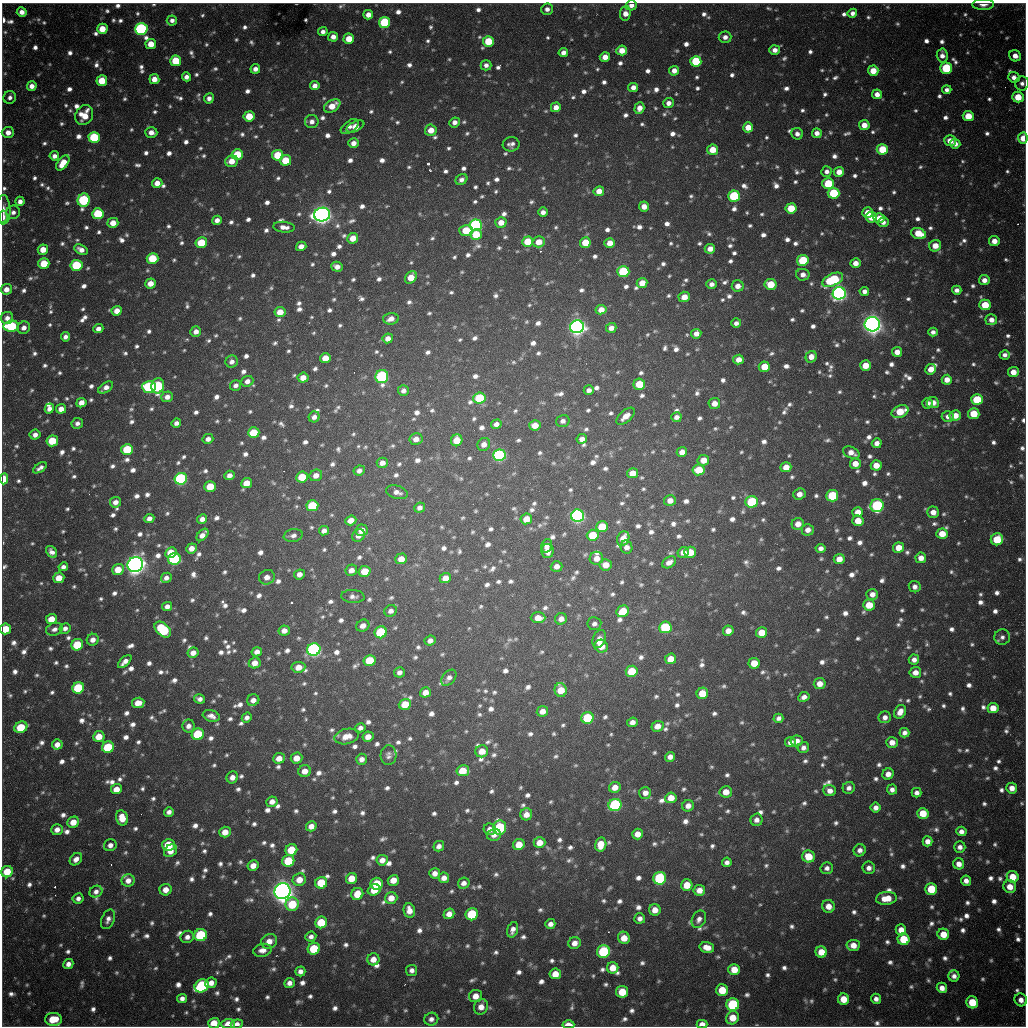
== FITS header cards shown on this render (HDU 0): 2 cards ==
NAXIS1  =                 1024 / length of data axis 1
NAXIS2  =                 1024 / length of data axis 2

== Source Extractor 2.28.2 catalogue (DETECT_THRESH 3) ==
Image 1024 x 1024 px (HDU 0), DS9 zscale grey, 1 PNG px = 1 image px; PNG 1028 x 1028 px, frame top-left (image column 1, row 1024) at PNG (2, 3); each listed source drawn as its Kron ellipse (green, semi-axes under 4 px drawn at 4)
Background 863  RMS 24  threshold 72.5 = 3 sigma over >= 5 px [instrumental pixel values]
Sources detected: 1627; of the 1627, the 500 brightest by FLUX_AUTO listed and drawn (1127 fainter detections omitted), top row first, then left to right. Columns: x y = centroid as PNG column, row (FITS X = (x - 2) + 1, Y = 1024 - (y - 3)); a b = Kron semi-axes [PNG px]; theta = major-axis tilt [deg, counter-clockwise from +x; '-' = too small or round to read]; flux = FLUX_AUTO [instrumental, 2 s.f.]
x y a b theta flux
983 4 11 5 1 1.3e+04
631 5 6 5 - 1.1e+04
547 9 6 5 - 9.0e+03
22 12 5 5 - 1.2e+04
625 13 7 5 85 1.6e+04
852 13 5 4 - 8.9e+03
368 15 5 4 - 1.4e+04
172 20 5 5 - 7.9e+03
385 22 5 5 - 1.2e+05
102 29 5 5 - 3.2e+04
141 29 6 6 - 3.3e+05
323 32 5 4 - 8.1e+03
333 37 5 5 - 1.1e+04
725 37 6 5 - 9.8e+03
349 39 5 5 - 3.2e+04
488 41 5 5 - 5.8e+04
151 44 5 5 - 2.9e+04
622 50 5 5 - 2.4e+04
775 50 5 5 - 1.1e+04
563 53 5 4 - 1.0e+04
942 55 7 5 -86 1.1e+04
1015 56 6 5 - 1.4e+04
605 57 5 5 - 1.8e+04
176 61 5 5 - 6.7e+04
696 61 5 5 - 1.0e+05
486 65 5 5 - 8.5e+03
946 68 6 5 - 1.1e+05
255 69 5 4 - 9.7e+03
674 71 5 4 - 1.3e+04
873 71 5 5 - 2.8e+04
186 77 4 4 - 9.5e+03
1014 77 6 5 - 1.1e+04
154 79 5 5 - 2.0e+04
102 81 5 5 - 3.6e+04
1022 83 7 7 - 8.4e+03
32 86 5 4 - 1.2e+04
315 86 5 4 - 1.2e+04
633 87 5 4 - 1.1e+04
947 90 4 4 - 8.2e+03
877 94 5 5 - 1.2e+04
10 97 6 6 - 8.0e+03
1018 97 6 5 - 3.7e+04
209 98 5 5 - 9.0e+03
668 103 5 5 - 9.8e+03
332 106 9 5 31 2.6e+04
556 107 5 5 - 1.5e+04
639 108 6 5 - 1.6e+04
84 115 10 8 59 3.5e+04
249 116 5 5 - 4.0e+04
968 116 5 5 - 3.6e+04
312 122 7 6 - 9.8e+03
455 122 5 5 - 1.0e+04
864 125 5 5 - 1.7e+04
350 127 10 5 35 8.7e+03
355 127 9 5 25 2.0e+04
748 127 5 5 - 2.6e+04
431 130 6 5 - 2.3e+04
8 132 6 5 - 1.4e+04
151 132 6 5 - 1.3e+04
817 133 5 4 - 1.1e+04
797 134 6 5 - 9.3e+03
94 137 5 5 - 1.3e+05
1023 138 6 4 85 2.5e+04
950 141 6 5 - 1.9e+04
353 143 5 5 - 1.3e+04
511 144 8 7 - 9.0e+03
955 144 5 5 - 1.2e+04
882 149 5 5 - 6.1e+04
712 150 5 5 - 3.2e+04
237 154 6 5 - 5.2e+04
278 155 5 5 - 5.8e+04
54 156 5 4 - 8.9e+03
285 160 5 5 - 4.9e+04
232 161 7 5 18 2.3e+04
63 163 8 5 53 3.0e+04
827 172 5 5 - 9.0e+03
839 172 5 5 - 1.8e+04
461 180 6 5 - 8.4e+03
157 183 5 5 - 1.6e+04
828 184 6 5 - 8.1e+04
599 191 5 5 - 1.8e+04
834 193 6 5 - 9.8e+04
734 196 6 5 - 1.5e+05
84 200 6 6 - 2.0e+05
20 201 4 4 - 9.5e+03
644 206 5 5 - 1.5e+04
791 208 5 5 - 4.8e+04
3 210 14 7 -88 1.2e+04
13 212 7 6 - 8.3e+03
543 212 5 4 - 9.4e+03
868 213 5 5 - 2.7e+04
98 214 5 5 - 9.6e+04
322 214 8 7 - 1.4e+06
3 217 6 4 83 9.1e+03
871 217 5 5 - 2.7e+04
879 218 5 5 - 2.0e+04
217 220 5 4 - 1.1e+04
501 222 5 5 - 2.0e+04
883 222 5 5 - 8.3e+03
113 223 5 5 - 2.1e+04
476 225 6 5 - 3.6e+05
284 227 11 5 -5 1.3e+04
466 230 7 5 -2 4.9e+04
918 233 7 5 -20 4.2e+04
476 235 6 5 - 5.0e+04
353 238 5 5 - 2.5e+04
994 241 5 5 - 1.6e+04
528 242 5 5 - 4.5e+04
539 242 6 5 - 2.1e+04
201 243 6 5 - 6.0e+04
585 243 5 5 - 4.2e+04
610 243 5 5 - 1.9e+04
301 246 5 4 - 1.4e+04
935 246 6 5 - 2.3e+04
81 249 7 4 -27 1.3e+04
710 249 5 5 - 1.6e+04
43 250 5 5 - 2.4e+04
153 258 6 5 - 6.3e+04
803 260 6 5 - 1.0e+05
44 263 5 5 - 5.0e+04
855 263 5 5 - 1.4e+04
76 265 6 5 - 1.1e+05
337 267 6 5 - 1.1e+04
623 272 6 5 - 1.2e+05
803 275 7 5 -11 1.1e+04
411 277 7 5 54 3.1e+04
833 280 11 6 24 1.4e+05
984 280 5 5 - 1.2e+04
150 283 5 5 - 1.8e+04
642 283 5 5 - 2.2e+04
711 284 5 5 - 9.2e+03
770 284 6 5 - 4.8e+04
738 286 6 5 - 1.3e+04
6 289 5 5 - 1.4e+04
957 290 5 4 - 8.9e+03
864 291 5 4 - 9.8e+03
839 293 6 6 - 8.0e+05
684 297 5 5 - 2.2e+04
985 305 5 5 - 4.6e+04
601 310 5 5 - 1.8e+04
117 311 5 5 - 1.8e+04
280 312 5 5 - 2.4e+04
7 318 6 6 - 1.1e+04
391 319 8 5 3 1.4e+04
991 320 6 5 - 1.3e+04
736 323 5 4 - 7.9e+03
872 324 7 7 - 1.5e+06
11 326 8 5 6 1.5e+05
577 327 7 6 - 1.1e+06
24 328 6 6 - 1.1e+04
611 328 5 5 - 1.2e+04
98 329 5 4 - 1.1e+04
196 331 5 5 - 1.1e+04
933 332 4 4 - 7.9e+03
696 334 5 4 - 1.3e+04
65 337 5 4 - 7.9e+03
388 338 5 5 - 1.3e+04
897 352 5 5 - 1.6e+04
1005 355 5 4 - 8.1e+03
811 357 6 5 - 1.6e+04
325 358 5 5 - 2.4e+04
738 360 5 5 - 1.8e+04
232 362 6 6 - 9.1e+03
865 366 5 5 - 2.9e+04
764 367 5 5 - 3.7e+04
931 369 5 5 - 2.2e+04
1013 372 5 5 - 1.9e+04
382 376 6 6 - 2.8e+05
303 378 5 5 - 1.9e+04
947 380 5 5 - 1.9e+04
247 381 6 5 - 1.0e+04
639 384 6 5 - 5.1e+04
236 385 5 5 - 8.0e+03
158 386 7 6 - 2.0e+05
106 387 8 4 34 1.2e+04
149 387 7 6 - 1.9e+05
589 390 5 4 - 8.6e+03
403 391 5 5 - 8.3e+03
167 397 6 5 - 1.2e+04
479 398 6 5 - 1.1e+05
977 400 6 5 - 9.8e+04
81 403 5 4 - 1.4e+04
714 403 6 5 - 1.7e+04
928 403 5 5 - 8.3e+03
933 403 6 5 - 1.7e+04
49 409 5 4 - 1.1e+04
61 409 5 4 - 1.5e+04
900 412 9 6 23 5.0e+04
974 414 6 5 - 4.3e+04
626 416 11 5 41 1.8e+04
955 416 6 5 - 2.2e+04
314 417 6 5 - 9.5e+03
676 417 5 5 - 1.0e+04
948 417 6 5 - 1.0e+04
563 421 7 6 - 8.0e+03
77 423 6 5 - 8.0e+03
176 423 5 4 - 8.9e+03
496 424 5 4 - 8.2e+03
535 425 5 5 - 2.3e+04
254 433 6 5 - 7.0e+04
35 435 5 5 - 9.8e+03
208 439 5 5 - 1.0e+04
416 439 6 5 - 1.5e+04
582 439 5 4 - 1.0e+04
457 440 6 5 - 3.2e+04
52 441 6 5 - 6.2e+04
877 443 5 5 - 1.2e+04
484 444 7 6 - 1.2e+04
127 449 6 5 - 9.7e+04
682 452 5 5 - 1.5e+04
851 453 9 5 -24 1.5e+04
499 455 6 6 - 3.3e+05
703 460 6 5 - 2.1e+04
382 463 6 5 - 1.1e+04
855 464 5 5 - 1.9e+04
876 465 5 5 - 2.3e+04
786 467 5 5 - 2.2e+04
40 468 8 4 33 7.9e+03
699 470 6 5 - 4.9e+04
359 471 6 4 27 8.4e+03
632 473 5 5 - 2.2e+04
229 475 5 4 - 1.0e+04
316 475 6 5 - 1.4e+04
302 477 6 5 - 5.6e+04
4 479 5 4 - 4.7e+04
181 479 6 6 - 3.3e+05
247 483 5 5 - 2.7e+04
210 486 6 5 - 4.7e+04
397 492 11 6 -16 1.1e+04
799 494 6 5 - 1.3e+04
832 496 6 5 - 1.0e+05
670 501 6 5 - 1.5e+04
115 502 5 5 - 1.2e+04
752 502 6 6 - 1.3e+05
312 506 6 5 - 9.8e+04
877 506 7 6 - 2.4e+05
420 508 5 5 - 8.8e+03
858 512 5 5 - 1.9e+04
933 512 6 5 - 1.5e+04
577 516 6 6 - 5.6e+05
149 518 5 4 - 1.0e+04
202 519 5 4 - 1.1e+04
526 519 6 5 - 2.8e+04
351 520 6 5 - 1.6e+04
858 521 6 5 - 2.6e+04
798 524 6 6 - 1.7e+04
602 527 6 5 - 5.1e+04
362 530 6 5 - 1.6e+04
808 530 6 6 - 1.2e+04
324 531 5 4 - 9.5e+03
942 534 5 5 - 3.0e+04
202 535 7 4 50 1.4e+04
293 535 9 6 10 8.4e+03
359 535 7 5 38 9.8e+03
593 535 6 5 - 6.5e+04
623 539 7 6 - 2.5e+04
997 539 6 6 - 6.8e+04
547 546 7 5 71 1.0e+04
626 547 7 6 - 1.0e+04
191 548 5 5 - 1.5e+04
821 548 5 4 - 8.5e+03
898 548 5 5 - 2.6e+04
547 551 7 6 - 1.8e+04
52 552 6 5 - 8.8e+03
171 552 6 5 - 3.6e+04
683 552 6 5 - 1.4e+04
690 552 6 5 - 4.1e+04
596 558 7 6 - 1.8e+04
921 558 5 5 - 1.6e+04
174 559 6 6 - 2.3e+05
401 559 6 5 - 2.0e+04
839 559 5 5 - 2.1e+04
669 562 7 5 32 1.3e+04
135 564 8 7 - 1.5e+06
606 565 6 5 - 2.1e+04
557 566 6 5 - 1.2e+04
63 567 5 4 - 8.0e+03
118 569 6 5 - 3.0e+04
351 570 6 5 - 1.3e+04
365 571 6 5 - 3.5e+04
299 574 5 5 - 1.1e+04
267 577 8 7 - 1.4e+04
59 578 5 5 - 2.7e+04
166 578 6 5 - 9.1e+03
445 578 6 5 - 2.1e+04
915 587 6 5 - 9.3e+03
872 594 6 5 - 1.2e+04
353 596 11 6 -4 8.2e+03
869 605 6 5 - 3.7e+04
167 606 5 4 - 9.6e+03
391 611 6 5 - 9.1e+03
623 611 6 5 - 5.6e+04
538 618 7 5 0 2.0e+04
51 619 5 5 - 2.9e+04
561 619 6 5 - 1.3e+04
594 624 7 6 - 8.0e+03
363 626 7 5 28 1.2e+04
665 627 6 6 - 1.3e+05
65 628 6 5 - 8.4e+03
5 629 5 5 - 4.3e+04
54 629 8 6 18 8.1e+03
163 629 9 6 -42 1.3e+05
284 630 5 5 - 1.3e+04
728 631 5 5 - 1.5e+04
381 632 6 6 - 1.3e+05
762 632 5 5 - 3.1e+04
1002 637 8 7 - 8.3e+03
599 639 9 6 68 1.6e+04
93 640 6 5 - 1.3e+04
430 641 5 5 - 9.8e+03
77 645 6 5 - 6.6e+04
601 646 6 6 - 2.8e+04
314 649 6 6 - 5.6e+05
257 652 5 4 - 1.2e+04
193 653 5 5 - 1.4e+04
671 659 5 5 - 2.9e+04
370 660 6 5 - 6.2e+04
914 660 5 5 - 1.0e+04
125 662 8 4 43 1.2e+04
255 663 6 5 - 1.7e+04
754 663 6 5 - 3.0e+04
298 667 7 5 7 2.0e+04
632 671 6 5 - 7.1e+04
399 672 5 5 - 8.5e+03
915 672 6 5 - 1.6e+04
449 678 9 6 48 9.1e+03
820 684 6 5 - 1.8e+04
78 688 6 5 - 1.2e+05
561 690 7 6 - 3.1e+04
425 692 5 5 - 1.7e+04
702 693 6 5 - 4.0e+04
804 697 6 4 26 1.0e+04
200 699 5 4 - 8.1e+03
253 700 6 5 - 1.2e+04
138 703 6 5 - 2.1e+04
405 704 6 5 - 3.8e+04
993 708 5 5 - 2.7e+04
542 711 6 5 - 1.5e+04
900 712 7 5 59 1.6e+04
211 716 8 5 -17 1.0e+04
885 717 6 6 - 9.9e+03
247 718 5 4 - 8.3e+03
587 718 6 6 - 9.6e+04
778 718 5 4 - 8.2e+03
632 722 5 4 - 1.2e+04
188 726 6 6 - 1.1e+04
657 726 6 5 - 1.8e+04
21 727 7 5 25 6.5e+04
360 728 5 4 - 8.3e+03
904 733 5 5 - 8.5e+03
198 734 6 6 - 9.7e+04
99 736 5 5 - 2.9e+04
347 736 12 7 14 2.3e+04
368 737 5 5 - 1.7e+04
797 741 6 5 - 1.3e+04
790 742 5 5 - 1.2e+04
892 742 6 5 - 1.5e+04
57 744 5 5 - 1.4e+04
108 747 6 5 - 8.9e+04
803 748 6 5 - 8.6e+03
482 751 6 6 - 2.3e+04
388 755 10 8 88 7.9e+03
670 757 5 5 - 1.0e+04
279 758 6 5 - 1.9e+04
296 758 6 5 - 2.1e+04
362 759 5 5 - 1.1e+04
305 771 6 6 - 1.7e+04
463 771 6 5 - 4.0e+04
888 774 6 5 - 1.3e+04
232 777 6 5 - 1.3e+04
615 787 6 5 - 1.8e+04
849 788 6 6 - 8.4e+03
1012 788 5 5 - 1.6e+04
116 789 5 5 - 2.1e+04
892 789 5 5 - 8.5e+03
830 791 6 5 - 1.2e+04
726 792 6 6 - 2.0e+04
645 793 6 6 - 1.2e+04
917 793 5 5 - 8.0e+03
671 798 6 5 - 2.6e+04
272 802 6 5 - 1.2e+04
615 805 6 6 - 2.7e+05
688 806 6 5 - 1.3e+04
876 808 5 5 - 1.0e+04
169 812 5 4 - 8.4e+03
923 813 5 5 - 4.0e+04
526 814 6 6 - 1.5e+04
122 818 8 6 -76 2.6e+04
756 820 6 6 - 1.0e+04
73 822 6 5 - 2.4e+04
311 826 5 5 - 1.6e+04
500 827 7 6 - 1.6e+05
490 829 6 5 - 1.2e+04
57 830 6 5 - 1.2e+04
961 831 5 5 - 9.3e+03
225 832 6 5 - 2.0e+04
637 834 5 5 - 1.9e+04
494 835 7 6 - 1.1e+04
927 841 5 5 - 1.2e+04
539 842 6 5 - 2.1e+04
519 844 6 5 - 2.8e+04
601 844 7 5 77 3.1e+04
110 845 6 6 - 1.0e+04
168 845 6 6 - 5.5e+04
439 846 5 5 - 8.8e+03
960 847 6 5 - 9.2e+03
291 850 6 5 - 5.6e+04
860 850 6 6 - 9.3e+03
170 851 7 5 39 1.7e+04
808 857 6 6 - 4.1e+04
76 859 7 5 45 1.1e+04
382 860 5 5 - 1.4e+04
288 861 6 5 - 8.1e+04
727 862 5 4 - 8.0e+03
959 864 5 5 - 1.4e+04
253 866 5 5 - 1.6e+04
827 868 6 6 - 8.0e+03
869 868 6 6 - 1.0e+04
7 872 6 5 - 4.4e+04
435 873 5 5 - 1.1e+04
1013 877 6 5 - 3.6e+04
351 878 6 5 - 2.8e+04
444 878 5 5 - 1.2e+04
660 878 6 6 - 1.9e+05
299 880 7 6 - 2.3e+04
393 880 5 5 - 2.2e+04
128 881 6 6 - 1.4e+04
966 881 5 5 - 1.1e+04
321 883 6 5 - 6.6e+04
464 883 6 5 - 9.7e+03
377 884 6 6 - 6.4e+04
687 885 6 5 - 3.1e+04
1010 887 6 6 - 2.2e+04
931 889 6 6 - 5.6e+04
166 890 6 5 - 1.8e+04
374 890 6 5 - 3.0e+04
699 890 6 5 - 1.8e+04
282 891 8 8 - 1.9e+06
96 892 6 5 - 8.8e+03
357 894 6 5 - 3.6e+04
78 898 5 5 - 8.1e+03
391 898 6 6 - 2.1e+04
886 898 10 6 6 3.1e+04
292 904 6 6 - 6.7e+04
828 906 6 6 - 1.8e+04
409 910 7 5 -77 1.7e+04
655 910 6 5 - 1.9e+04
449 914 5 5 - 1.5e+04
472 914 6 6 - 1.0e+05
640 918 5 5 - 8.8e+03
108 919 10 6 67 9.5e+03
699 919 9 6 63 9.1e+03
321 922 6 5 - 6.2e+04
550 924 5 5 - 1.0e+04
513 930 8 5 72 1.0e+04
901 930 5 5 - 2.0e+04
943 934 6 5 - 2.9e+04
201 935 6 6 - 1.5e+05
187 937 6 6 - 9.6e+03
311 937 5 5 - 8.0e+03
624 938 6 5 - 2.6e+04
903 939 6 6 - 6.0e+04
269 941 8 7 - 1.7e+04
574 943 6 5 - 1.4e+04
853 945 7 5 5 1.9e+04
707 947 7 5 -14 1.9e+04
314 949 6 6 - 7.4e+04
262 950 9 6 12 1.2e+04
603 951 6 6 - 1.5e+05
821 952 5 5 - 2.9e+04
373 959 6 6 - 1.7e+04
68 964 5 5 - 1.0e+04
613 968 5 5 - 2.6e+04
734 969 6 5 - 2.8e+04
412 970 5 5 - 8.1e+03
300 971 5 5 - 9.1e+03
555 974 6 5 - 2.5e+04
954 976 5 5 - 9.0e+03
211 983 6 5 - 1.3e+04
289 983 5 5 - 1.0e+04
202 986 7 6 - 2.4e+05
942 988 5 5 - 1.3e+04
722 990 6 6 - 4.3e+04
622 992 6 6 - 4.4e+04
476 996 6 6 - 1.8e+04
182 998 5 4 - 8.5e+03
843 999 6 5 - 3.2e+04
876 999 5 5 - 8.8e+03
1021 1000 7 6 - 1.4e+04
972 1002 6 5 - 4.7e+04
733 1004 6 6 - 1.7e+05
481 1007 8 7 - 1.6e+04
732 1018 7 6 - 3.1e+04
53 1019 8 6 -1 4.3e+04
431 1019 7 6 - 9.2e+03
214 1023 6 5 - 2.9e+04
228 1024 7 5 1 2.1e+04
237 1024 6 4 8 1.1e+04
702 1024 5 4 - 1.5e+04
568 1025 6 3 -2 2.5e+04
At the frame edge (FLAGS 8, measured only in part): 12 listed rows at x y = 983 4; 631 5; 1023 138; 3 217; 11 326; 4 479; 5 629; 214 1023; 228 1024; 237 1024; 702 1024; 568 1025
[1127 fainter detections neither listed nor drawn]

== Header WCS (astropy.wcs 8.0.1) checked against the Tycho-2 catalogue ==
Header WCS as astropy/WCSLIB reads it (CRVAL/CRPIX/CD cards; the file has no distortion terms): RA---TAN/DEC--TAN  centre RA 19:04:12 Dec -20:34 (286.05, -20.56 deg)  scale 1.18 arcsec/px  FOV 20.1' x 20.2'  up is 0 deg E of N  parity flipped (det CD > 0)
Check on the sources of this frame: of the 60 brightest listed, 16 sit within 1.7 arcsec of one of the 22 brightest Tycho-2 stars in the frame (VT <= 11.99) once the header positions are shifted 0.14 arcsec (0.08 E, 0.11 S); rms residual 0.58 arcsec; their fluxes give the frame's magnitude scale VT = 25.16 - 2.5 log10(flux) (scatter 0.31 mag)
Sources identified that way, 16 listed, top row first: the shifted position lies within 1.7 arcsec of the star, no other Tycho-2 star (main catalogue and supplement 1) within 3.4 arcsec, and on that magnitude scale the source's flux lands within +1.5 / -3 mag of the star's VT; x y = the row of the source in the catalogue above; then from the Tycho-2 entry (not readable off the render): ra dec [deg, ICRS J2000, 3 dp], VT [Tycho-2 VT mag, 2 dp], TYC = Tycho-2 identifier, HIP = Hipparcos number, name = IAU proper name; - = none
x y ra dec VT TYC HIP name
141 29 285.922 -20.401 11.84 6290-1553-1 - -
94 137 285.906 -20.437 11.70 6290-1190-1 - -
84 200 285.902 -20.457 11.63 6290-1914-1 - -
476 225 286.039 -20.466 11.64 6291-2563-1 - -
839 293 286.166 -20.490 11.06 6291-1861-1 - -
872 324 286.177 -20.500 9.72 6291-280-1 - -
577 327 286.074 -20.500 10.56 6291-2482-1 - -
382 376 286.006 -20.516 11.38 6291-2555-1 - -
181 479 285.935 -20.549 11.40 6290-1670-1 - -
577 516 286.074 -20.562 10.72 6291-940-1 - -
135 564 285.919 -20.577 9.38 6290-1734-1 - -
314 649 285.981 -20.605 11.19 6290-1602-1 - -
615 805 286.086 -20.657 11.94 6295-2470-1 - -
660 878 286.102 -20.681 11.90 6295-452-1 - -
282 891 285.970 -20.684 9.47 6294-85-1 - -
603 951 286.082 -20.705 11.99 6295-205-1 - -